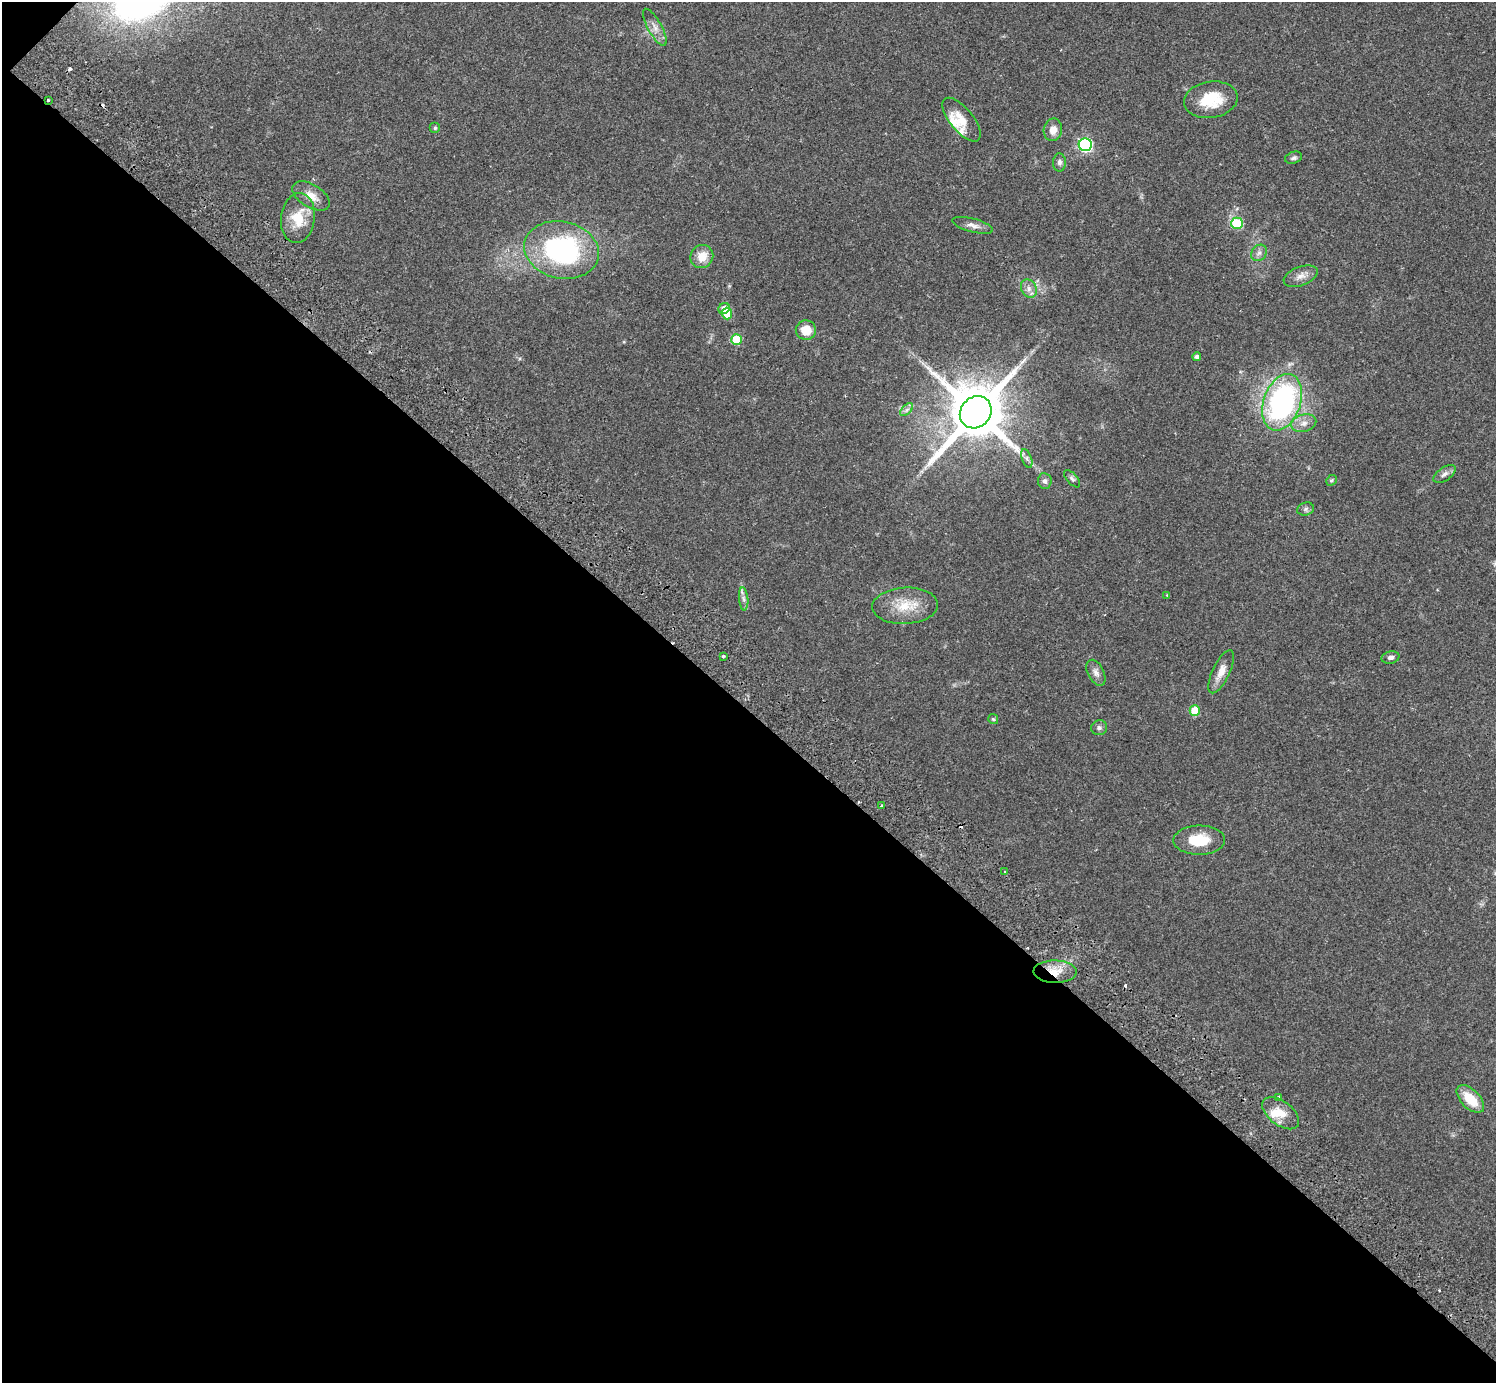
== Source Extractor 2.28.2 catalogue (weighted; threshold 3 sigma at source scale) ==
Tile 9 of 4 x 4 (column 1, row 3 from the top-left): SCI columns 43-1536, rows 1585-2965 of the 6063 x 6071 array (HDU 1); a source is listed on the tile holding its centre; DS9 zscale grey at full resolution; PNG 1498 x 1385 px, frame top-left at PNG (2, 2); each listed source drawn as its Kron ellipse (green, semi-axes under 4 px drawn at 4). Shown black and unused: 49% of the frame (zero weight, under 2 of 3 exposures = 3% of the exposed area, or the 3 px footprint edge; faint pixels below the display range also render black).
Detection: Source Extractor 2.28.2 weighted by HDU 2 'WHT'; one run over the whole footprint, this tile lists its part. Background 0.0823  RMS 0.0059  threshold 0.0265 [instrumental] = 3 sigma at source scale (4.5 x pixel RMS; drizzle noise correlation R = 1.50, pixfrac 1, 0.05/0.05 arcsec/px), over >= 5 px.
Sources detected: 57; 4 cosmic-ray / hot-pixel residue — neither listed nor drawn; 3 inside a brighter listed object's ellipse — not listed separately; the other 50 listed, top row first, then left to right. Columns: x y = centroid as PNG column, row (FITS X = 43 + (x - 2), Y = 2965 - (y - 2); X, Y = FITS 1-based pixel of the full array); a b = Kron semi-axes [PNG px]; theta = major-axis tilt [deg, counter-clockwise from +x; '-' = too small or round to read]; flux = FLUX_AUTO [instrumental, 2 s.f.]
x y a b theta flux
655 27 20 7 -61 4.6
48 100 3 3 - 0.63
1211 100 27 18 9 21
962 120 26 11 -50 9.3
435 128 5 5 - 0.99
1053 130 11 9 79 5.1
1085 145 6 6 - 98
1294 158 9 6 17 1.6
1059 162 9 6 90 2
311 196 21 11 -31 6.7
298 218 25 17 83 16
1237 223 6 5 - 27
973 225 21 7 -15 3.6
561 250 38 28 -12 96
1259 253 9 7 51 2.3
702 256 12 11 - 8.4
1301 276 18 9 20 4.5
1029 289 9 7 -62 3
724 308 6 5 - 4.4
727 313 6 5 - 17
806 330 10 9 - 9.8
736 339 5 5 - 20
1197 357 4 4 - 1.9
1282 402 29 18 71 130
907 410 8 4 45 1.5
976 412 17 15 48 4700
1304 423 13 8 15 4.2
1027 459 10 5 -69 1.8
1445 474 12 6 35 2.7
1072 479 10 5 -49 1.5
1331 480 6 5 - 0.9
1045 481 8 6 -83 2
1306 509 8 6 16 1.6
1167 595 4 4 - 0.48
744 599 12 4 -85 2.3
905 606 33 18 3 16
723 656 4 3 - 0.87
1390 657 9 6 12 1.9
1221 672 23 8 65 6.4
1096 673 14 8 -62 3.2
1195 711 5 5 - 15
993 719 5 5 - 0.75
1099 728 8 7 - 1.7
881 805 3 3 - 1.4
1199 840 26 14 1 17
1005 872 3 3 - 0.89
1055 972 21 11 -1 9.8
1279 1097 4 3 - 5.4
1470 1099 17 9 -45 14
1281 1113 21 12 -37 9.1
Overlapping masked pixels (flux is a lower limit): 2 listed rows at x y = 48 100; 1055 972